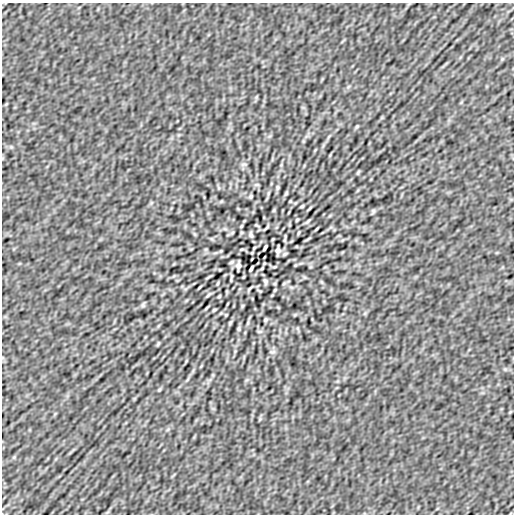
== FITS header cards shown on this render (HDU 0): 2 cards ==
NAXIS1  =                  512
NAXIS2  =                  512

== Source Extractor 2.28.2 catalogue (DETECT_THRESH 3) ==
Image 512 x 512 px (HDU 0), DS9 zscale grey, 1 PNG px = 1 image px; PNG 516 x 516 px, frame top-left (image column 1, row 512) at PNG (2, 3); no overlay
Background -2.34e-07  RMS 1.3e-05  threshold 4.01e-05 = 3 sigma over >= 5 px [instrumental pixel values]
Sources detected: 56; all 56 listed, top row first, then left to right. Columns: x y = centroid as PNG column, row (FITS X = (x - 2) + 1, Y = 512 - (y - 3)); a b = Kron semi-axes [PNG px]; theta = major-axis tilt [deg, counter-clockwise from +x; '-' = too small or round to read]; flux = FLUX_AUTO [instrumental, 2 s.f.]
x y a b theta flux
357 126 6 4 58 1.1e-03
244 164 8 4 7 1.5e-03
358 172 5 2 - 1.1e-03
257 185 8 4 0 1.2e-03
277 187 5 4 - 1.2e-03
286 193 6 4 54 1.2e-03
251 196 4 3 - 1.2e-03
290 201 3 2 - 6.9e-04
302 206 4 2 - 1.1e-03
309 208 10 2 45 1.2e-03
274 210 6 4 71 9.3e-04
373 211 7 4 80 1.4e-03
297 220 3 2 - 9.1e-04
308 221 7 3 45 1.4e-03
241 226 3 2 - 8.1e-04
266 227 7 2 45 1.2e-03
225 229 7 4 -18 1.5e-03
316 229 8 2 40 1.1e-03
232 233 6 3 20 8.4e-04
298 233 6 2 71 8.8e-04
251 235 6 3 -74 1.8e-03
285 238 9 2 80 1.3e-03
273 239 4 2 - 7.1e-04
265 247 6 3 61 1.7e-03
254 248 3 2 - 7.8e-04
242 249 6 3 18 8.5e-04
278 251 8 4 87 3.1e-03
285 254 5 3 - 1.2e-03
231 262 5 3 - 1.2e-03
238 265 8 4 87 3.1e-03
274 267 6 3 18 8.5e-04
262 268 3 2 - 7.8e-04
251 269 6 3 61 1.7e-03
231 278 9 2 80 1.3e-03
265 281 6 3 -74 1.8e-03
218 283 6 2 71 8.8e-04
284 283 6 3 20 8.4e-04
199 287 8 2 45 9.9e-04
250 289 7 2 45 1.2e-03
275 290 3 2 - 8.1e-04
260 291 4 2 - 7.5e-04
208 295 7 3 45 1.4e-03
219 296 3 2 - 9.1e-04
143 305 7 5 80 1.4e-03
242 306 6 4 71 9.3e-04
207 308 10 2 45 1.2e-03
214 310 4 2 - 1.1e-03
226 315 3 2 - 6.9e-04
265 320 4 3 - 1.2e-03
230 323 6 4 54 1.2e-03
239 329 5 4 - 1.2e-03
259 331 8 4 0 1.2e-03
158 344 5 2 - 1.1e-03
272 352 8 4 7 1.5e-03
159 390 6 4 58 1.1e-03
260 419 6 4 71 9.6e-04